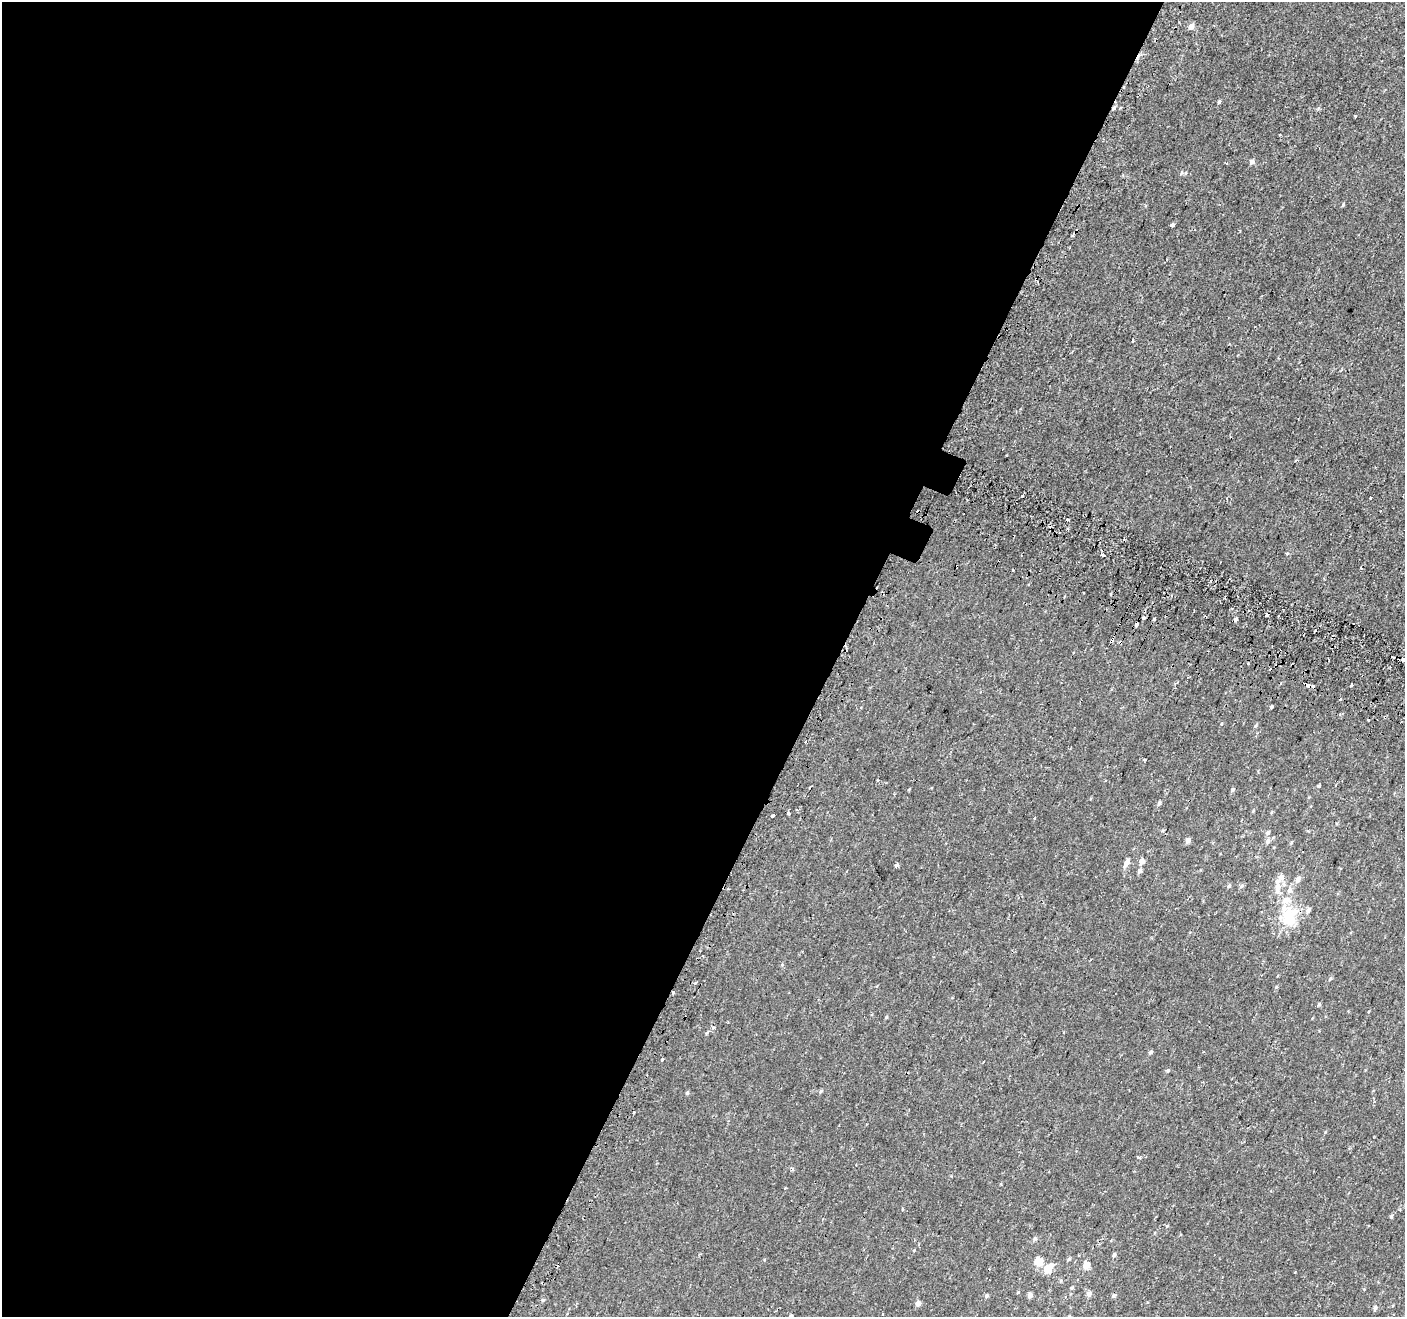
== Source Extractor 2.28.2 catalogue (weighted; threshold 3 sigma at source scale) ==
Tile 5 of 4 x 4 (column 1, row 2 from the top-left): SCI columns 56-1458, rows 2887-4201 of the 5713 x 5842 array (HDU 1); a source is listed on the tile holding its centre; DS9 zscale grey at full resolution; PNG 1407 x 1319 px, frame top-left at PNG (2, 2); no overlay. Shown black and unused: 60% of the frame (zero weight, under 2 of 3 exposures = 3% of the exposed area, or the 3 px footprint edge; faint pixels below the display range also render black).
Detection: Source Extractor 2.28.2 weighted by HDU 2 'WHT'; one run over the whole footprint, this tile lists its part. Background -4.00e-04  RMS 0.0031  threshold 0.0139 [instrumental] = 3 sigma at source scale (4.5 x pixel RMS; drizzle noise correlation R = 1.50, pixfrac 1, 0.0396/0.0396 arcsec/px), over >= 5 px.
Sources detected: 103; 1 inside a brighter object's white glare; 16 cosmic-ray / hot-pixel residue — not listed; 5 inside a brighter listed object's ellipse — not listed separately; the other 81 listed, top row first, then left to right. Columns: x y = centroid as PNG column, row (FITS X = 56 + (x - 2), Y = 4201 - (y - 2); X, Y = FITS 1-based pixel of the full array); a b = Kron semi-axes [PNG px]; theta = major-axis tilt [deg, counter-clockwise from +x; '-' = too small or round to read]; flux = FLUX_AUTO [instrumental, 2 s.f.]
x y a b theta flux
1191 26 5 4 - 2.2
1219 102 5 3 - 0.47
1114 108 6 4 70 0.67
1355 116 3 3 - 0.28
1252 162 5 5 - 1.1
1181 173 5 3 - 0.35
1343 204 5 5 - 0.32
1172 225 4 3 - 2.8
1022 495 3 3 - 2.1
1371 497 3 3 - 1.1
1067 520 3 3 - 0.87
1103 555 4 3 - 2.6
1083 593 2 2 - 0.28
1144 618 3 3 - 0.71
1154 619 4 3 - 0.29
1236 619 4 3 - 2.1
1136 624 4 3 - 1.4
1403 659 3 3 - 3.1
1248 664 3 3 - 0.96
1306 684 8 3 -29 5.2
1351 685 4 3 - 2.1
1271 707 3 3 - 1.5
1385 717 3 3 - 0.64
1368 720 3 3 - 0.89
1255 726 5 4 - 0.34
805 742 3 2 - 0.53
1145 760 3 3 - 0.27
1318 786 4 4 - 0.34
1232 790 5 4 - 0.42
1159 803 6 4 75 0.57
797 810 4 3 - 0.26
789 814 3 3 - 1.1
773 815 3 3 - 7.1
1268 833 6 6 - 0.67
1188 840 5 5 - 1.3
1268 841 7 6 - 0.88
1127 862 10 5 62 1.7
1142 862 5 5 - 1.9
897 865 4 3 - 1.6
1140 871 6 5 - 0.81
1298 879 8 6 56 1.2
1229 886 5 4 - 0.51
1242 886 7 5 67 0.53
1277 888 20 8 88 2.8
1290 890 8 7 - 1.2
1308 910 6 5 - 0.99
1288 917 22 12 -70 8.6
782 965 5 3 - 0.27
1330 979 7 4 62 0.46
1276 987 5 4 - 0.31
673 993 3 3 - 0.77
1319 1004 5 4 - 0.44
886 1017 4 4 - 0.31
713 1027 5 3 - 0.32
707 1033 5 3 - 0.32
1150 1052 5 4 - 0.59
662 1059 3 3 - 2.5
983 1062 3 2 - 0.23
1168 1071 6 5 - 0.43
687 1093 5 4 - 0.38
1139 1157 4 3 - 1.1
902 1209 4 3 - 0.33
1391 1216 6 4 67 0.41
1167 1226 5 4 - 0.35
1035 1238 5 5 - 0.55
1114 1255 5 4 - 0.58
1069 1259 6 4 19 0.46
1038 1262 5 5 - 7.1
1086 1265 5 4 - 5.4
1048 1269 9 5 45 6.1
1072 1288 5 4 - 0.37
1018 1292 4 4 - 0.29
1089 1294 6 5 - 1.4
987 1295 5 4 - 0.54
1030 1295 5 5 - 1.2
1113 1296 5 5 - 0.61
543 1300 5 4 - 0.41
918 1303 5 5 - 1.7
1375 1308 6 4 78 0.65
883 1314 3 3 - 0.46
791 1316 4 3 - 0.89
Overlapping masked pixels (flux is a lower limit): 5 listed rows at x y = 1114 108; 1136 624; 1306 684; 1385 717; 673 993
Isophote crosses this tile's border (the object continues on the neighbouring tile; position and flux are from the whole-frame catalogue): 2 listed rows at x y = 1403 659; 791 1316
Unlisted compact peaks at least as high as the median listed source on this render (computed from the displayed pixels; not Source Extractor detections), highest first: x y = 1013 570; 1287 553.